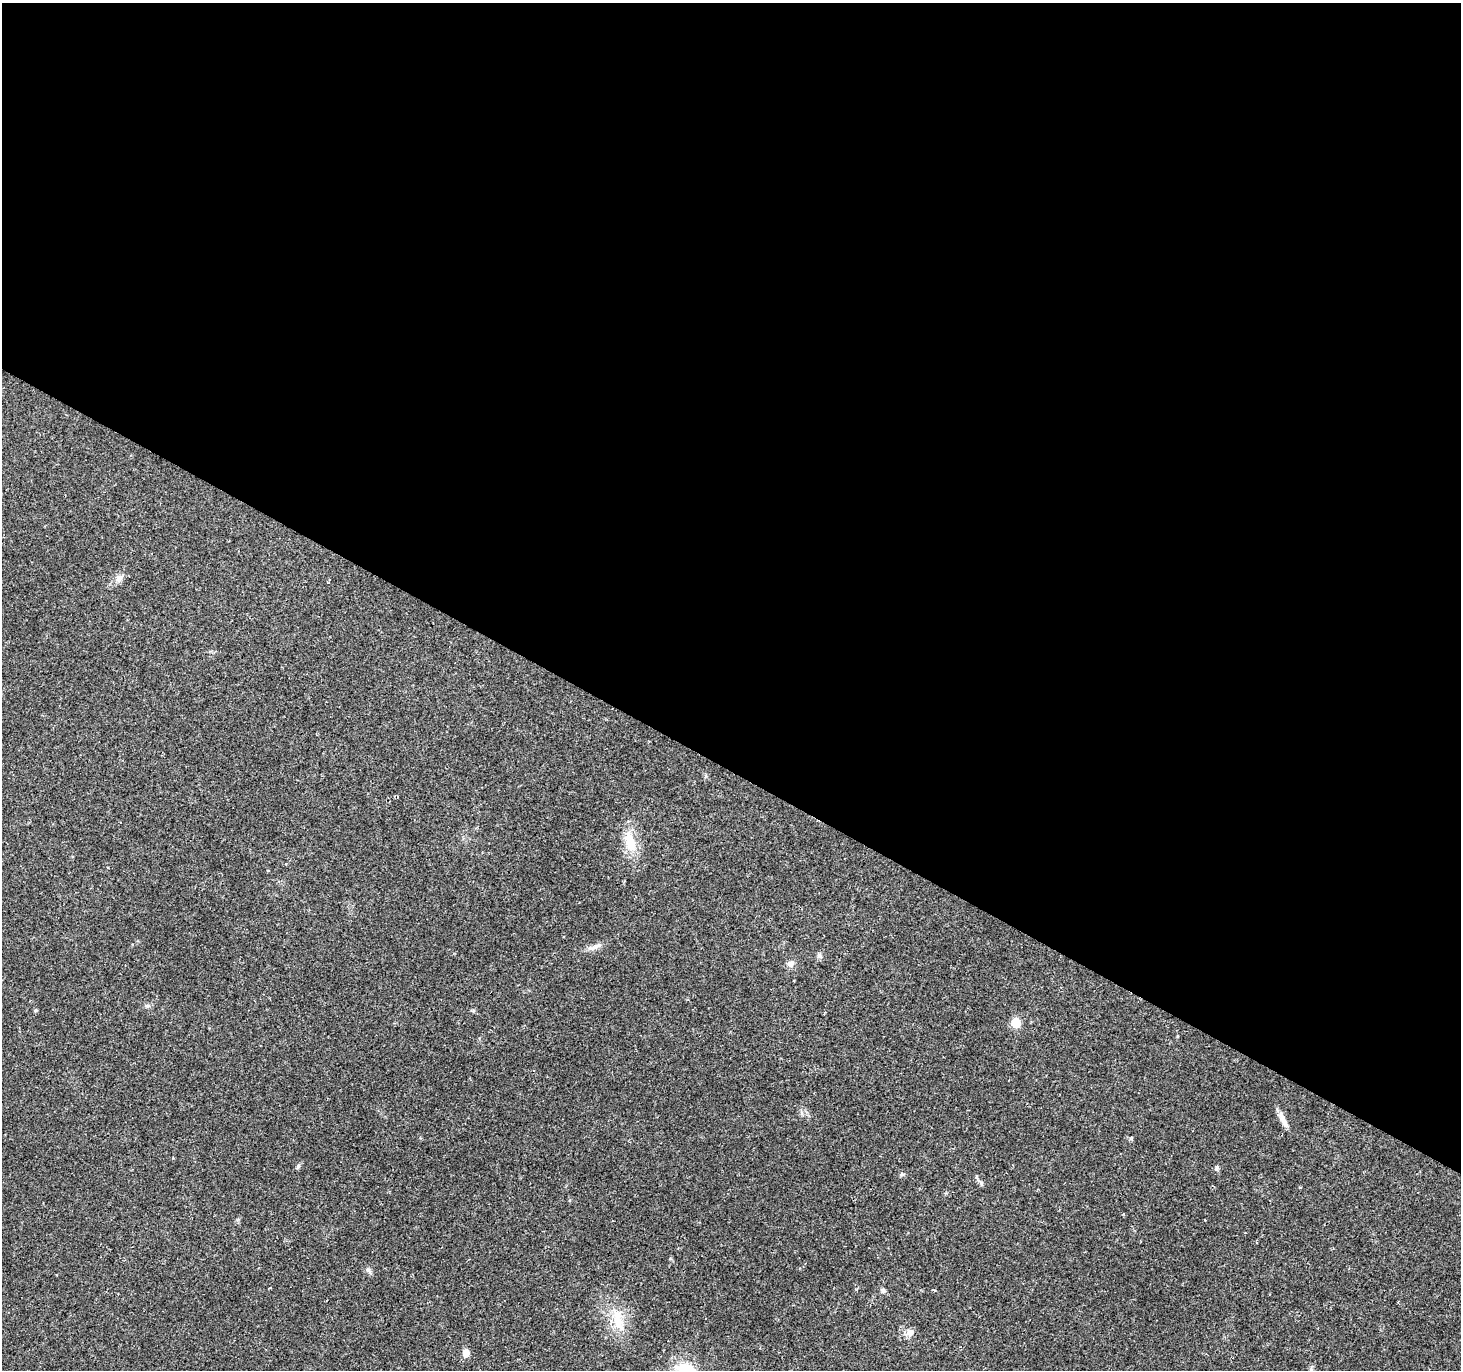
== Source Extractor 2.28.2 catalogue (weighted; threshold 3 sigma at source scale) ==
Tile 3 of 4 x 4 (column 3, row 1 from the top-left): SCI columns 2921-4379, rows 4296-5663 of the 5843 x 5920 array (HDU 1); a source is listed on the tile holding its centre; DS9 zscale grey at full resolution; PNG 1463 x 1372 px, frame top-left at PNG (2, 3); no overlay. Shown black and unused: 56% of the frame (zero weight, under 2 of 3 exposures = <1% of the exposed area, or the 3 px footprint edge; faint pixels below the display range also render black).
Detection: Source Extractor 2.28.2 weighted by HDU 2 'WHT'; one run over the whole footprint, this tile lists its part. Background 0.0649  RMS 0.0047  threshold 0.0211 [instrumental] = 3 sigma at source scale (4.5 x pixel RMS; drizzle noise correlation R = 1.50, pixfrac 1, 0.0396/0.0396 arcsec/px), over >= 5 px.
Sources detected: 20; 1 cosmic-ray / hot-pixel residue — not listed; the other 19 listed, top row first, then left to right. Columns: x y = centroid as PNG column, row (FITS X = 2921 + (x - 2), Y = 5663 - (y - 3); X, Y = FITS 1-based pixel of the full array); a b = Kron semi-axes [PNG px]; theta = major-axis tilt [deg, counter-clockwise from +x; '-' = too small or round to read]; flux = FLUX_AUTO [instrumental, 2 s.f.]
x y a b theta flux
120 578 9 7 25 1.9
630 842 26 12 -73 11
597 946 15 6 29 2.5
819 956 8 6 -52 1.2
791 964 9 8 - 2.4
36 1010 5 5 - 0.58
1016 1023 7 7 - 13
1283 1120 23 6 -64 3.7
298 1166 6 5 - 0.81
1217 1167 7 4 83 0.81
902 1174 6 4 71 0.64
982 1184 7 4 -71 0.74
368 1270 7 4 -1 0.92
883 1290 7 5 89 0.93
618 1320 37 11 -77 11
910 1332 11 9 40 2.5
466 1353 8 7 - 3.3
685 1370 23 16 -24 17
1311 1370 6 5 - 0.78
Isophote crosses this tile's border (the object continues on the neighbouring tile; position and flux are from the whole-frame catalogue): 2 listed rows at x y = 685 1370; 1311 1370